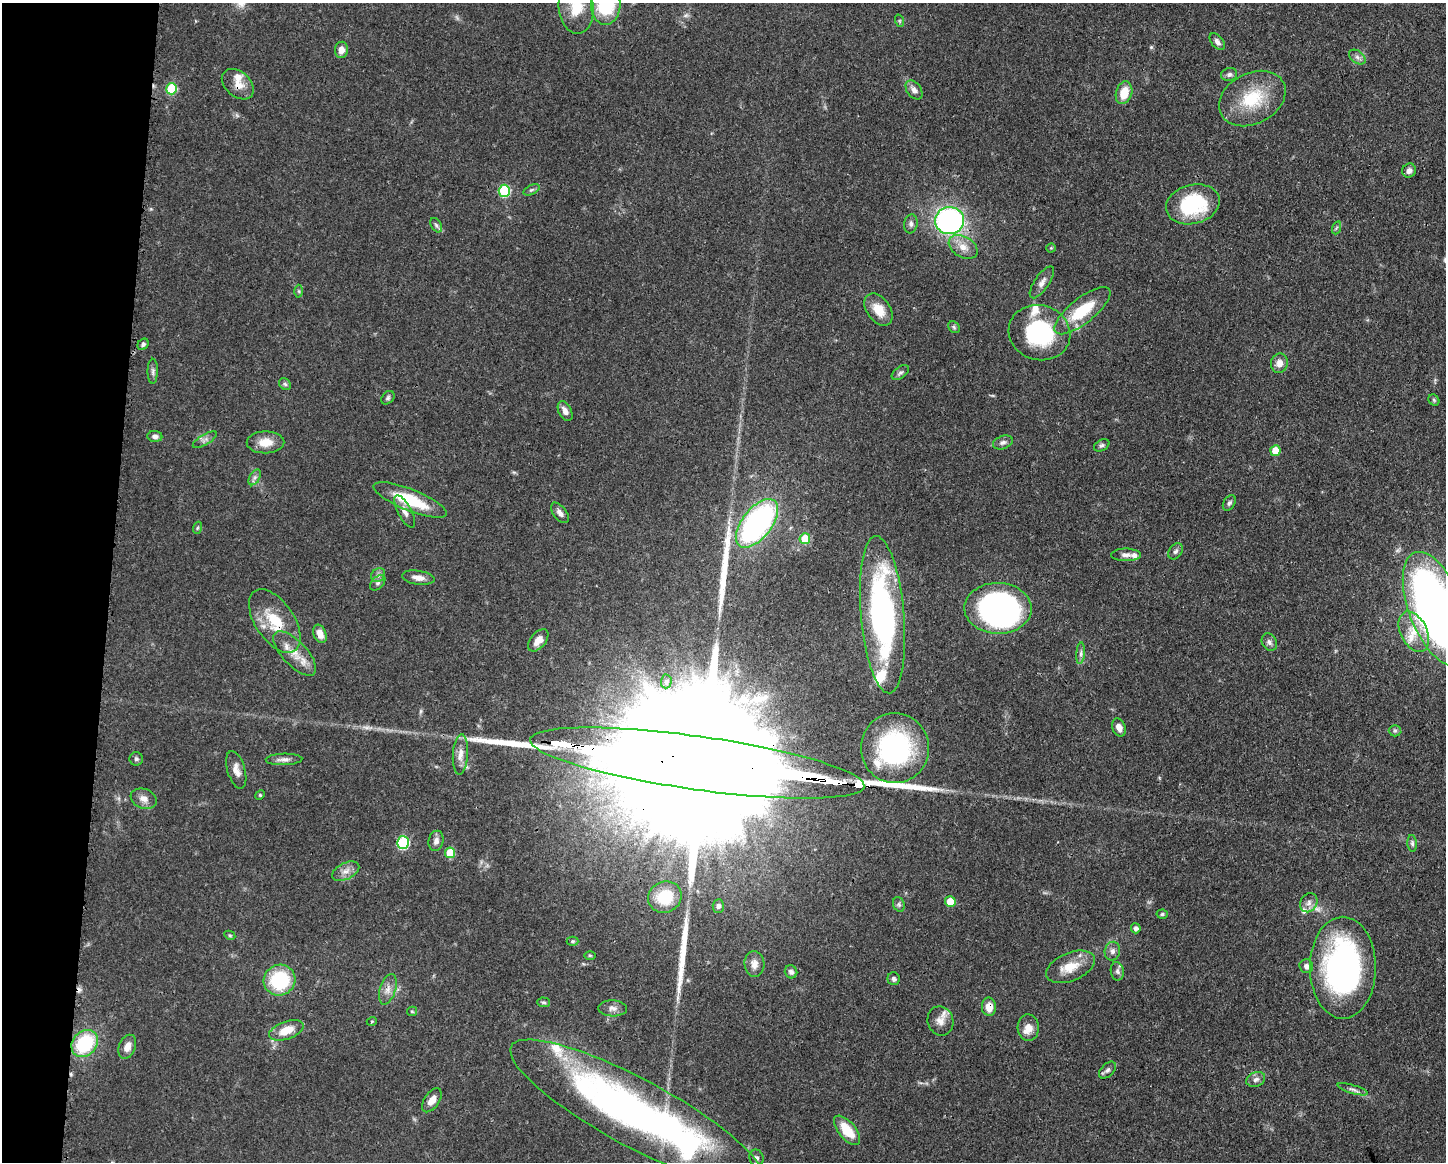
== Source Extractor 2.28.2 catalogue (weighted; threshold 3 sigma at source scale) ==
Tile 7 of 3 x 4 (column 1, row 3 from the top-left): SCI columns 116-1559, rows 1164-2323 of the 4676 x 4645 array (HDU 1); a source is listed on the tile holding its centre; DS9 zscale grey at full resolution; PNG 1448 x 1164 px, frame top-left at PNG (2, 3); each listed source drawn as its Kron ellipse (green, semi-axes under 4 px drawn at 4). Shown black and unused: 8% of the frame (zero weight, under 3 of 4 exposures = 1% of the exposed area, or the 3 px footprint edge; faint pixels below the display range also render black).
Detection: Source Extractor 2.28.2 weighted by HDU 2 'WHT'; one run over the whole footprint, this tile lists its part. Background 0.0544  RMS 0.0032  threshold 0.0145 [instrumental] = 3 sigma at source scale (4.5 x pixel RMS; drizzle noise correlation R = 1.50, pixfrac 1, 0.05/0.05 arcsec/px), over >= 5 px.
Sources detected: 136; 3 inside a brighter object's white glare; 1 cosmic-ray / hot-pixel residue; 3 long thin detections or spike segments (spike, bleed or trail) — neither listed nor drawn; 11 inside a brighter listed object's ellipse — not listed separately; the other 118 listed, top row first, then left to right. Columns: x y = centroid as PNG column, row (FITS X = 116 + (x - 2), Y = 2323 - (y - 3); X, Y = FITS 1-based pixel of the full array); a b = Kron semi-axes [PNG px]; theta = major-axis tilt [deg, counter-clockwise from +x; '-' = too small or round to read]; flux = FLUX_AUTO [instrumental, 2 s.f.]
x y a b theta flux
606 3 21 15 89 24
576 7 27 17 -85 8.5
900 21 6 4 -71 0.45
1217 42 10 5 -51 1.3
341 50 8 6 83 2.2
1357 57 9 6 -36 1.2
1229 74 8 6 17 1
238 84 18 12 -41 4
171 89 6 5 - 17
914 90 10 7 -53 1.8
1124 93 11 8 73 6.2
1252 99 35 25 27 16
1409 171 7 6 - 1.6
531 190 8 4 26 0.68
504 191 6 5 - 26
1193 204 27 19 14 24
950 221 14 13 - 73
911 224 9 6 82 1.2
436 225 8 5 -59 0.69
1336 228 6 4 70 0.48
963 247 16 10 -30 3.4
1051 248 4 4 - 0.33
1042 282 18 7 55 2.1
299 291 6 4 -88 0.5
879 310 18 11 -54 5.9
1082 311 34 12 39 14
954 327 6 5 - 0.57
1039 333 31 27 -17 31
143 344 6 5 - 0.83
1279 363 10 8 78 2.7
153 371 12 5 89 1
900 372 10 5 36 0.85
285 384 7 5 -44 0.58
388 398 8 5 47 0.71
1434 400 6 5 - 0.49
565 411 10 6 -63 1.9
155 436 7 5 -6 1.2
205 440 14 5 31 1.3
266 442 19 11 1 4.7
1003 442 10 6 20 1.2
1102 445 8 5 28 0.75
1275 451 5 5 - 5.9
255 477 8 5 59 1.1
410 500 39 10 -22 15
1229 503 8 5 57 0.86
405 511 18 6 -62 2
560 513 12 6 -52 1.5
757 523 28 14 52 85
197 528 6 4 71 0.48
805 539 5 5 - 9.8
1176 551 9 6 55 0.95
1126 555 15 6 -1 1.6
378 575 7 6 - 1.1
418 578 16 7 -9 2.4
378 583 9 5 47 1
998 608 33 25 -2 110
1436 609 60 27 -69 250
882 615 79 21 -85 80
275 621 36 19 -56 13
1414 632 21 13 -64 6.9
320 634 9 6 -68 3.1
538 640 13 7 50 3
1269 642 9 7 -59 1.2
1081 653 11 4 85 1
295 654 28 12 -46 6.1
666 681 7 5 88 0.69
1119 727 9 6 -67 2.1
1395 731 6 5 - 0.62
895 748 35 34 - 49
460 754 20 7 86 3.2
136 759 7 6 - 0.74
284 759 18 6 2 1.7
697 763 169 27 -8 60000
236 770 19 9 -74 2.7
260 795 5 4 - 0.39
144 799 13 9 -21 2.5
436 841 10 7 77 1.6
403 843 6 6 - 28
1412 843 8 4 -84 0.75
450 853 5 5 - 8.8
346 871 15 8 26 2.2
665 897 17 15 25 11
950 902 5 5 - 5.6
1309 903 10 8 60 1.7
899 904 7 5 -69 0.72
718 906 6 5 - 0.83
1162 914 5 4 - 0.56
1136 928 5 5 - 1.2
230 935 5 4 - 0.43
572 941 6 4 0 0.53
1112 951 9 7 77 1.3
590 955 6 3 -1 0.38
754 964 13 10 -85 2.4
1306 966 7 6 - 1.4
1070 967 26 14 22 6.6
1343 968 51 33 -90 91
1117 971 9 6 -81 1.1
791 972 7 6 - 1.3
894 979 6 6 - 0.82
280 980 16 15 - 21
388 989 16 8 73 2.4
544 1002 6 4 -3 0.56
989 1007 9 7 -88 3.4
613 1008 14 8 -2 1.7
412 1011 5 4 - 0.4
372 1021 5 3 - 0.31
940 1021 15 12 -71 3.1
1028 1028 13 10 -86 3.4
286 1030 18 9 19 6
85 1043 15 12 49 23
127 1047 12 8 68 2.6
1107 1070 10 6 44 1
1256 1079 10 7 22 1.4
1353 1089 16 3 -17 1.1
432 1100 13 7 56 3.1
637 1113 143 34 -28 160
847 1130 18 8 -50 8.7
756 1158 8 7 - 0.97
Overlapping masked pixels (flux is a lower limit): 5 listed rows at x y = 238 84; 275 621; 697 763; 989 1007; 637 1113
Isophote crosses this tile's border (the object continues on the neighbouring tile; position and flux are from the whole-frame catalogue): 3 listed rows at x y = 606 3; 576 7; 1436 609